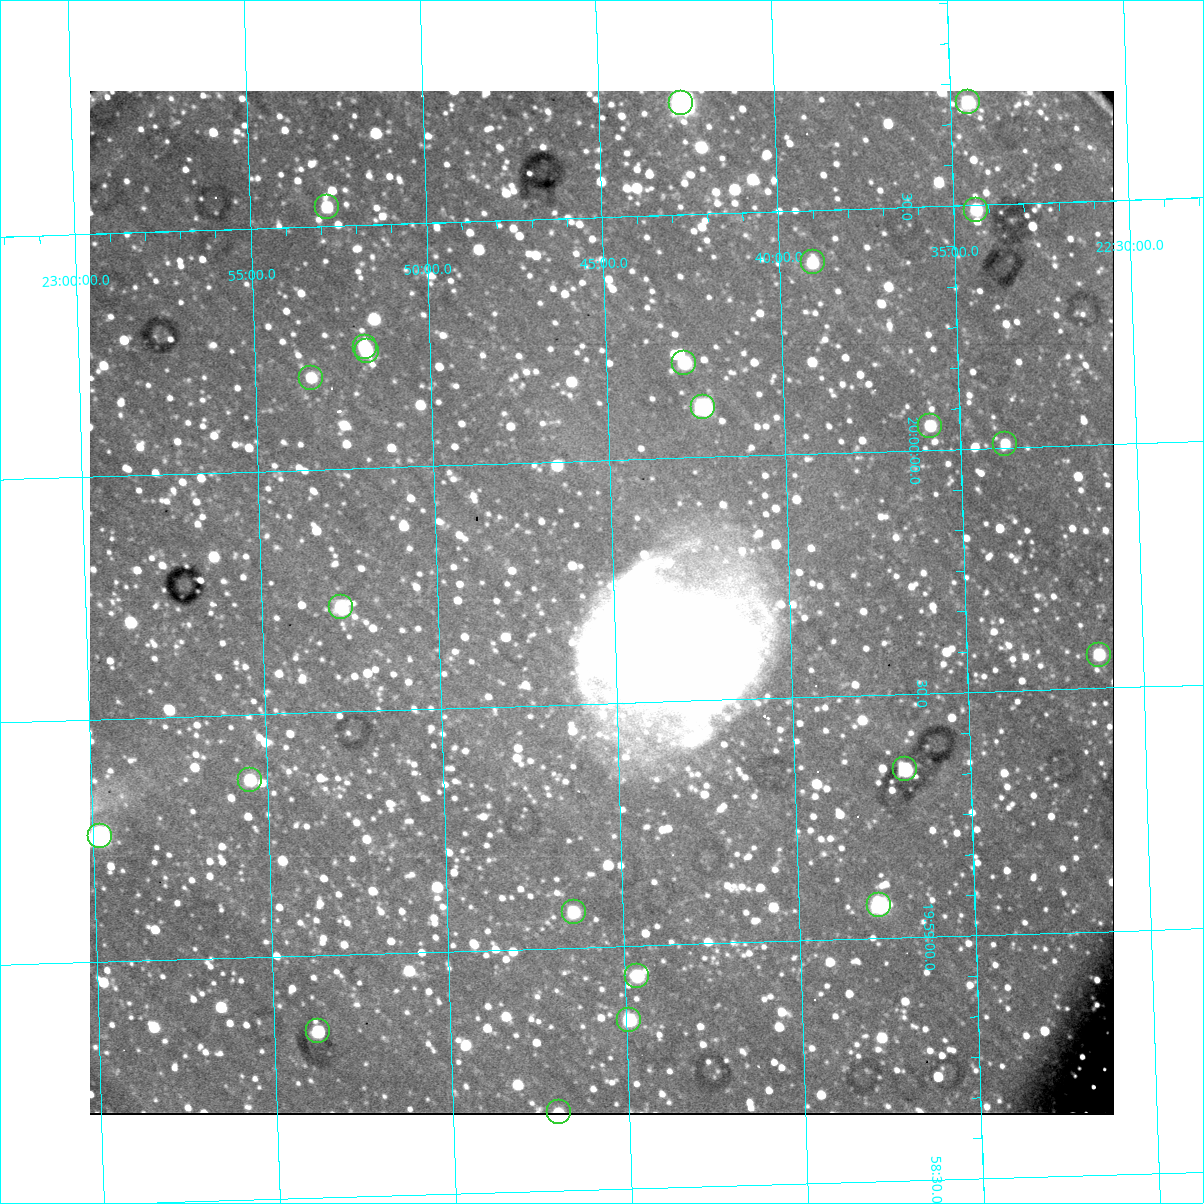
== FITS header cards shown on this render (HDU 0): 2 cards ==
NAXIS1  =                 1024 /fastest changing axis
NAXIS2  =                 1024 /next to fastest changing axis

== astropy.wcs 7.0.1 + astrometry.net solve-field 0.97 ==
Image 1024 x 1024 px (HDU 0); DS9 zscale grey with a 90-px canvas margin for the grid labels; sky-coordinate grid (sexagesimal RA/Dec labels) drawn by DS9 from the SOLVED WCS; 23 Tycho-2 reference stars matched to detected sources circled (green)
Header WCS: none
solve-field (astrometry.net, Tycho-2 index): SOLVED blind (the file carries no WCS)
Solved WCS: RA---TAN-SIP/DEC--TAN-SIP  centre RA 19:59:42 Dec +22:45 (299.93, +22.76 deg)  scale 1.71 arcsec/px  FOV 29.1' x 29.1'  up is +92 deg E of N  parity flipped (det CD > 0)
(file carries no celestial WCS; the grid is the blind solution)
Tycho-2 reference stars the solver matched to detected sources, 23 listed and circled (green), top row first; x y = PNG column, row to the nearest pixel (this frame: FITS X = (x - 90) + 1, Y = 1024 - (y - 91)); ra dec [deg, ICRS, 3 dp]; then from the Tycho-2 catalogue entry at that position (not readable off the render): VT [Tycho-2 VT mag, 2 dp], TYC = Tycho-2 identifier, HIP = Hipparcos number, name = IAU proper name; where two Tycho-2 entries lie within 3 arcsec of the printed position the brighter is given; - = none
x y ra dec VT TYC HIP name
968 102 300.178 +22.575 10.31 2141-1260-1 - -
681 103 300.182 +22.711 7.78 2141-972-1 98505 -
327 207 300.135 +22.880 11.00 2141-676-1 - -
976 210 300.122 +22.572 10.82 2141-1144-1 - -
813 262 300.098 +22.651 10.86 2141-1404-1 - -
365 347 300.062 +22.864 10.91 2141-624-1 - -
367 351 300.060 +22.863 10.84 2141-624-2 - -
684 363 300.049 +22.713 10.35 2141-1146-1 - -
311 378 300.047 +22.890 11.14 2141-1038-1 - -
703 407 300.026 +22.705 9.00 2141-688-1 98440 -
930 426 300.012 +22.597 11.21 2141-1110-1 - -
1005 444 300.002 +22.562 11.95 2141-1318-1 - -
341 607 299.929 +22.879 10.43 2141-107-1 - -
1099 655 299.892 +22.521 10.65 2141-1024-1 - -
905 769 299.837 +22.614 9.93 2141-922-1 - -
250 780 299.841 +22.925 10.47 2141-2482-1 - -
100 836 299.815 +22.997 8.42 2141-2406-1 - -
879 905 299.767 +22.628 9.33 2141-566-1 - -
574 912 299.768 +22.773 10.62 2141-884-1 - -
637 976 299.735 +22.744 10.47 2141-650-1 - -
629 1020 299.712 +22.749 10.42 2141-1488-1 - -
318 1031 299.711 +22.896 10.22 2141-281-1 - -
559 1112 299.665 +22.783 11.14 2141-722-1 - -